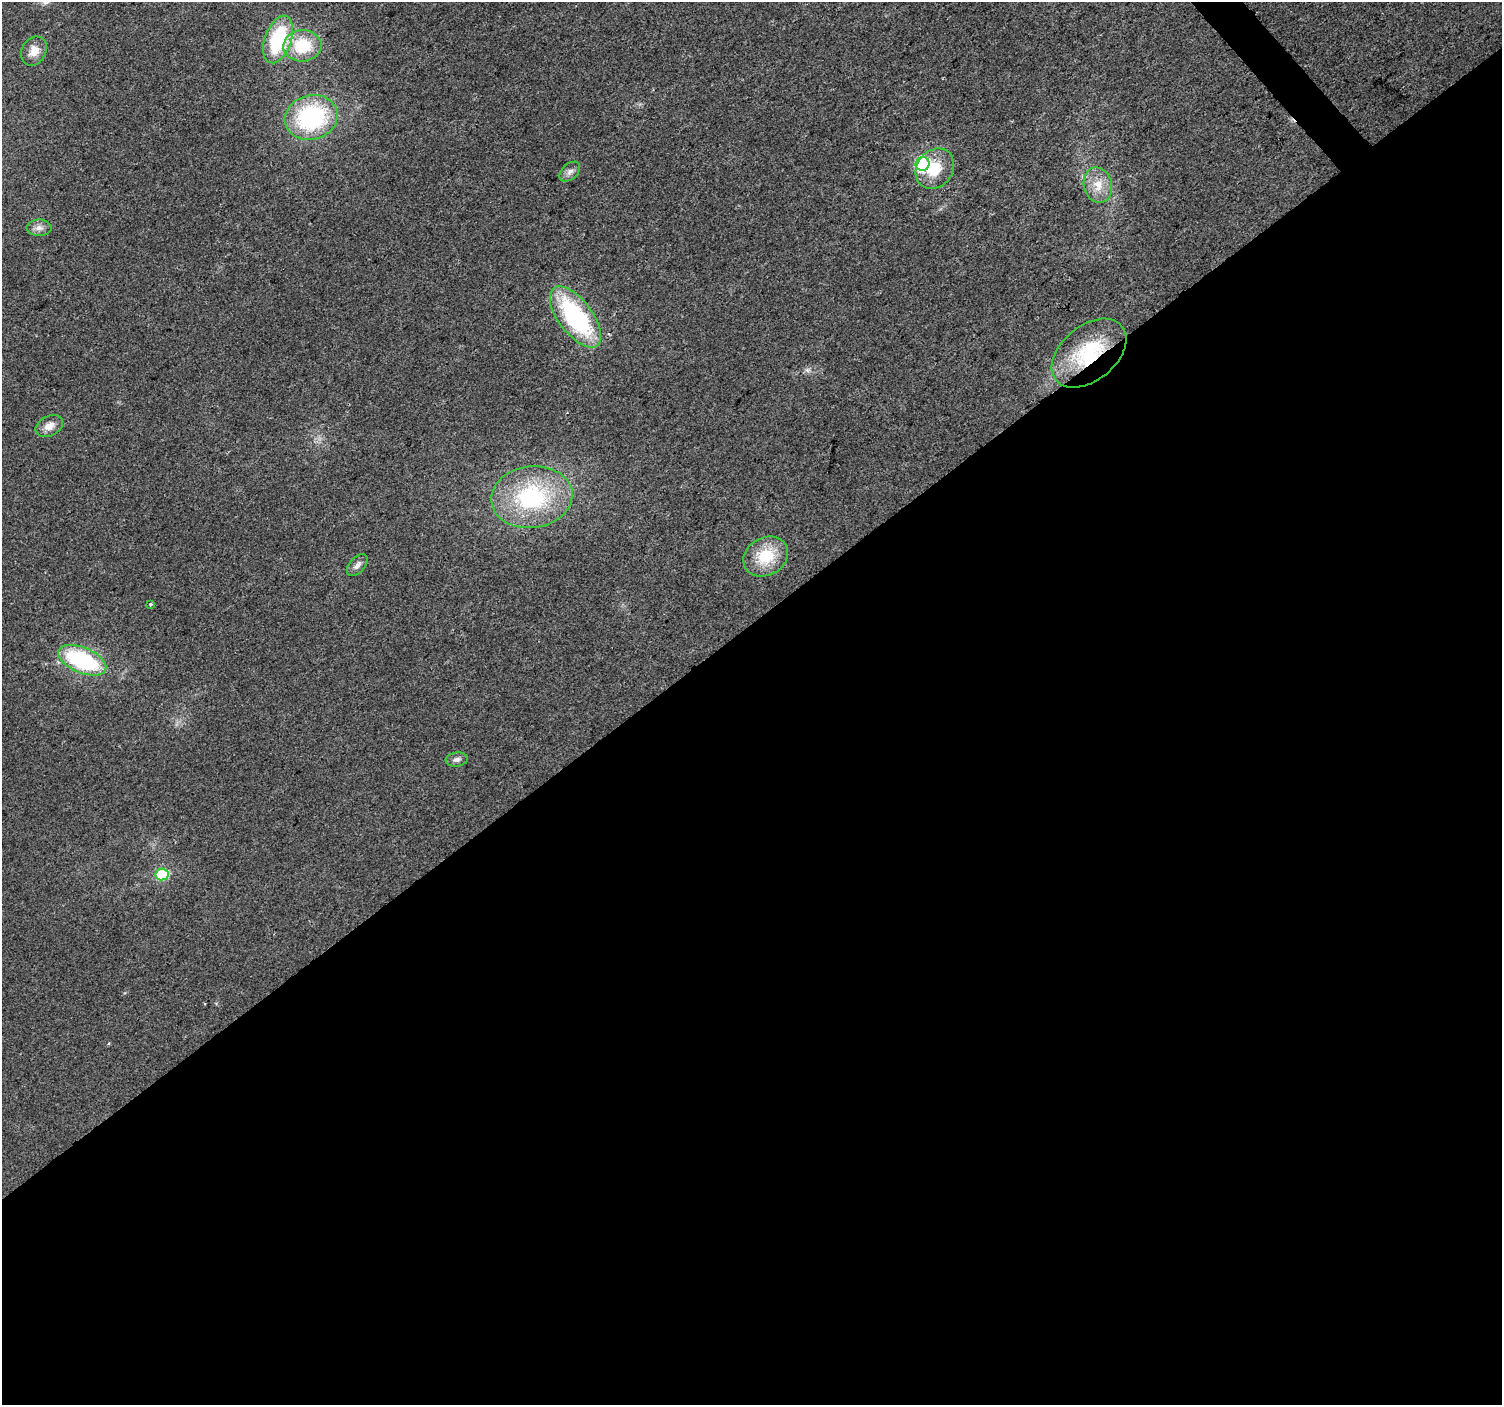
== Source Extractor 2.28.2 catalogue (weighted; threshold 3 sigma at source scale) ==
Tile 15 of 4 x 4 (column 3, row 4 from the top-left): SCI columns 3005-4504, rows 206-1608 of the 6004 x 5959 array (HDU 1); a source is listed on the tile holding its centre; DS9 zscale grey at full resolution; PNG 1504 x 1407 px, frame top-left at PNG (2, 2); each listed source drawn as its Kron ellipse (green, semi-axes under 4 px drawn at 4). Shown black and unused: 56% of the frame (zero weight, under 2 of 3 exposures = <1% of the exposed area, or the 3 px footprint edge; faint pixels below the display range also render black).
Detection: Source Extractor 2.28.2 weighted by HDU 2 'WHT'; one run over the whole footprint, this tile lists its part. Background 0.023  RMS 0.0061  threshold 0.0276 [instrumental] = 3 sigma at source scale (4.5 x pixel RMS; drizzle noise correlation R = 1.50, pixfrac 1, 0.0396/0.0396 arcsec/px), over >= 5 px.
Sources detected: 19; all 19 listed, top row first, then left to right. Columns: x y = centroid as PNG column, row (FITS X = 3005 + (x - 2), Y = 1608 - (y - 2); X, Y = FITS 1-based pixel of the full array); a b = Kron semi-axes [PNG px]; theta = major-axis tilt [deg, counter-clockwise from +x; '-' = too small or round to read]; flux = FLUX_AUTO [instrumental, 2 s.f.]
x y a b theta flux
278 39 25 13 71 48
302 46 19 15 4 27
34 51 15 12 59 7.3
311 117 27 22 15 79
922 164 7 6 - 85
935 169 21 18 53 18
570 171 12 7 42 3
1098 185 18 14 -75 10
39 228 12 8 0 3.6
575 317 36 17 -53 81
1089 353 43 27 39 47
49 426 15 10 26 5.8
532 497 41 31 7 69
766 556 23 18 30 23
357 565 13 7 48 3.2
151 604 3 3 - 0.98
82 660 26 12 -23 70
457 759 11 7 8 2.5
162 875 6 6 - 32
Overlapping masked pixels (flux is a lower limit): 1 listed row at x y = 1089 353